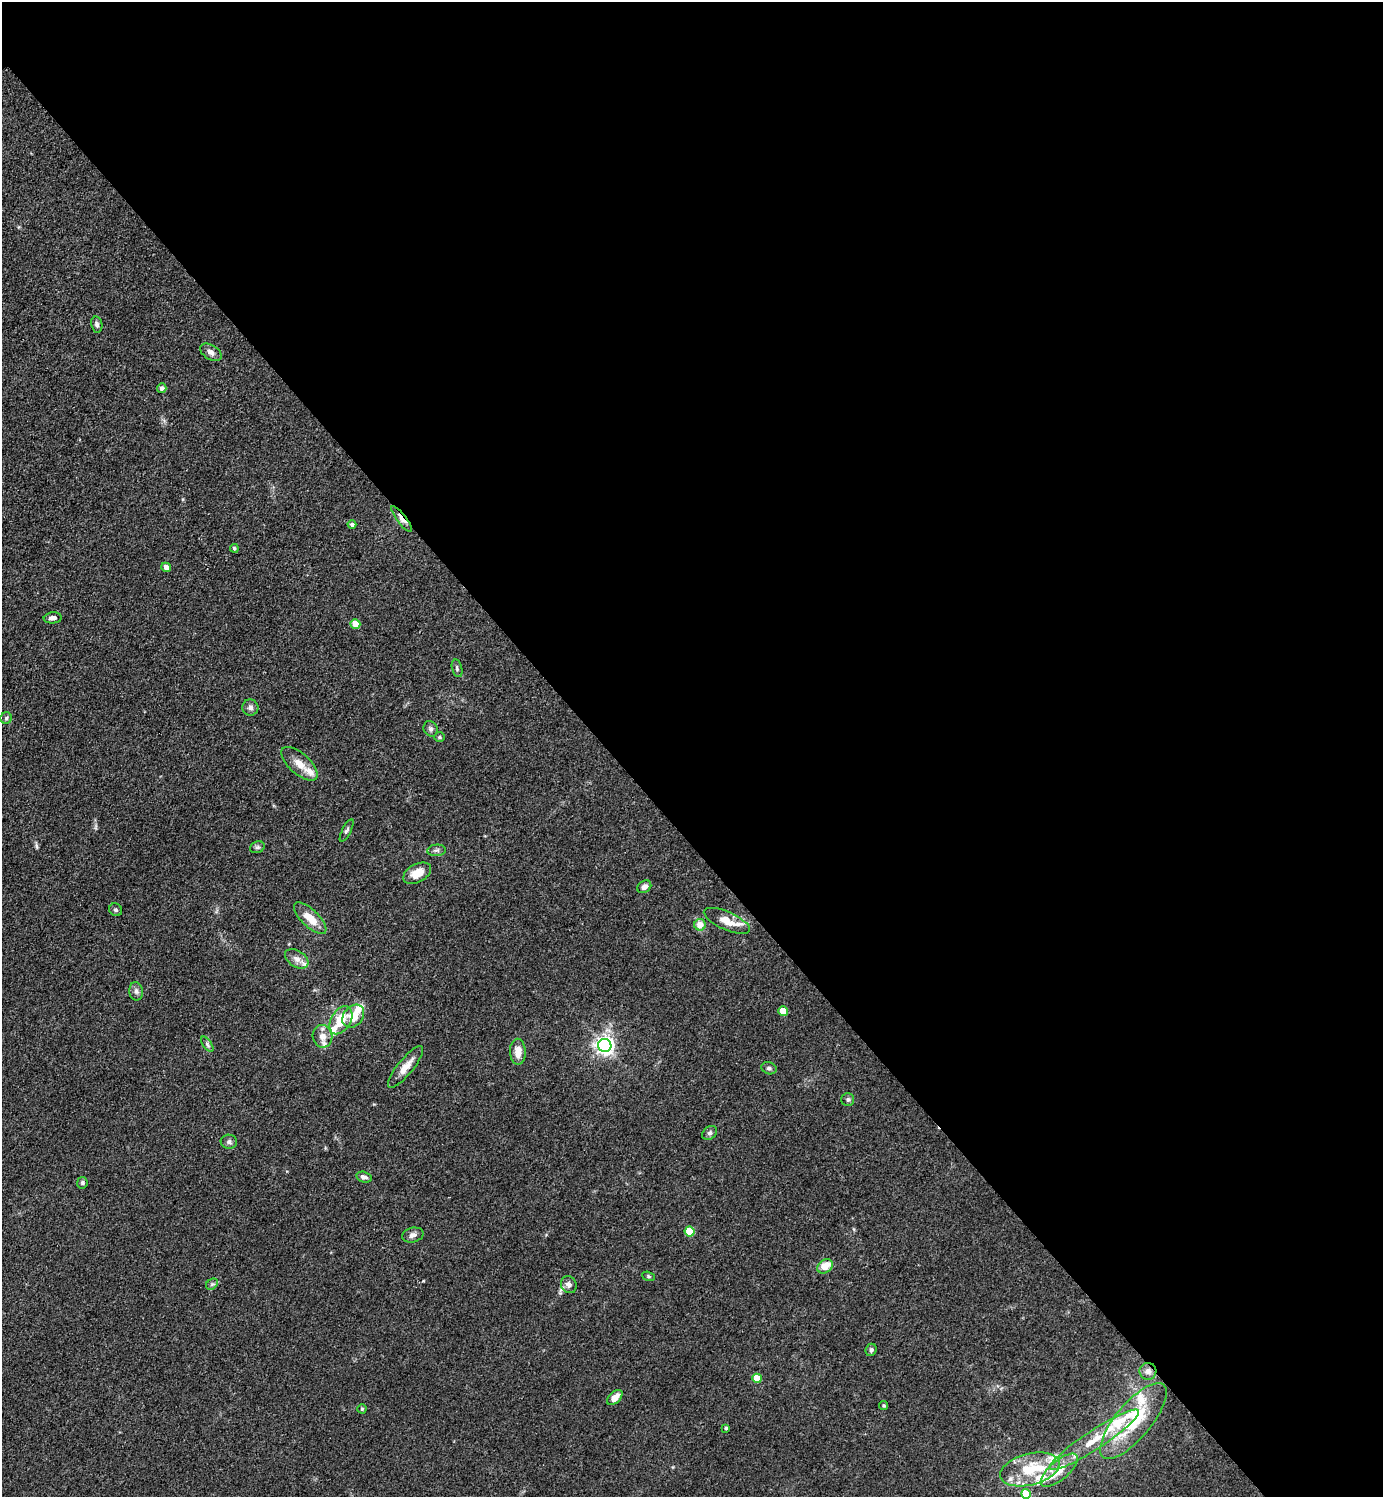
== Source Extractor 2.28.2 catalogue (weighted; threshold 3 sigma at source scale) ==
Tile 8 of 4 x 4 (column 4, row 2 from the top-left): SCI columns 4443-5823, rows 2991-4485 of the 5980 x 5982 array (HDU 1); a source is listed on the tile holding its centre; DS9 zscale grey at full resolution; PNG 1385 x 1499 px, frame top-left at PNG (2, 2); each listed source drawn as its Kron ellipse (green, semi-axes under 4 px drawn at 4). Shown black and unused: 56% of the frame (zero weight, under 3 of 4 exposures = <1% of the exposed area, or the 3 px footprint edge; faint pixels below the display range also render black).
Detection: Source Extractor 2.28.2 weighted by HDU 2 'WHT'; one run over the whole footprint, this tile lists its part. Background 0.0863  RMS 0.0063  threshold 0.0286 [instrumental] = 3 sigma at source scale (4.5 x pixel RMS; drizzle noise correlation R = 1.50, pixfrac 1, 0.05/0.05 arcsec/px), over >= 5 px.
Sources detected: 72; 14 inside a brighter listed object's ellipse — not listed separately; the other 58 listed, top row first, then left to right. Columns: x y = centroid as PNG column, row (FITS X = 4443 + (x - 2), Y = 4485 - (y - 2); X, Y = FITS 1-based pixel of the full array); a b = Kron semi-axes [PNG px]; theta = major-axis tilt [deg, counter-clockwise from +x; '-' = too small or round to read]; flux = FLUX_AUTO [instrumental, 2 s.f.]
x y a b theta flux
97 324 8 5 -77 1.8
211 352 12 7 -31 3.3
162 388 5 4 - 2.4
402 519 16 4 -52 4.7
352 525 4 4 - 1.8
234 548 4 3 - 1
166 567 5 4 - 3.3
53 618 9 5 5 2.7
355 624 5 4 - 12
457 668 9 5 -76 1.5
250 707 8 8 - 2.3
6 718 6 5 - 1.2
430 729 8 6 -62 1.9
439 737 5 4 - 0.86
299 764 22 10 -42 8.1
347 830 12 4 62 1.5
257 847 7 5 20 1.4
437 850 9 5 5 1.8
417 873 15 9 29 9.1
644 887 7 6 - 3
116 910 7 6 - 1.3
310 918 21 8 -44 11
727 921 25 9 -24 9.3
700 925 6 5 - 8.5
297 959 13 8 -32 4.1
136 991 9 7 -82 2.3
783 1011 5 4 - 12
353 1016 12 9 50 9.6
341 1020 15 9 59 14
322 1036 11 10 - 5.8
207 1044 9 4 -56 1.5
605 1046 6 6 - 300
518 1052 13 8 -90 7.1
406 1067 26 8 51 7.7
769 1068 8 6 -17 1.7
848 1099 6 6 - 1.5
710 1133 8 6 42 1.7
229 1142 8 7 - 1.9
364 1177 8 5 -15 2.2
82 1183 6 5 - 1.1
689 1231 5 5 - 23
413 1235 11 7 13 2.9
825 1266 8 6 36 9.4
649 1276 6 4 -20 0.96
212 1284 6 5 - 1.3
569 1285 9 7 -61 3
871 1350 6 5 - 1.7
1148 1371 8 8 - 3.1
757 1378 5 4 - 13
615 1397 9 5 44 5.6
884 1406 4 4 - 0.85
362 1409 4 4 - 0.86
1133 1421 47 17 50 39
726 1428 3 3 - 1.1
1095 1440 53 9 33 23
1030 1469 30 15 15 29
1059 1470 23 9 41 12
1026 1494 5 5 - 18
Overlapping masked pixels (flux is a lower limit): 2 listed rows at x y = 402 519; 1148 1371
Isophote crosses this tile's border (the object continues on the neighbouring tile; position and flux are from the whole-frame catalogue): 1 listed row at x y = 1026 1494